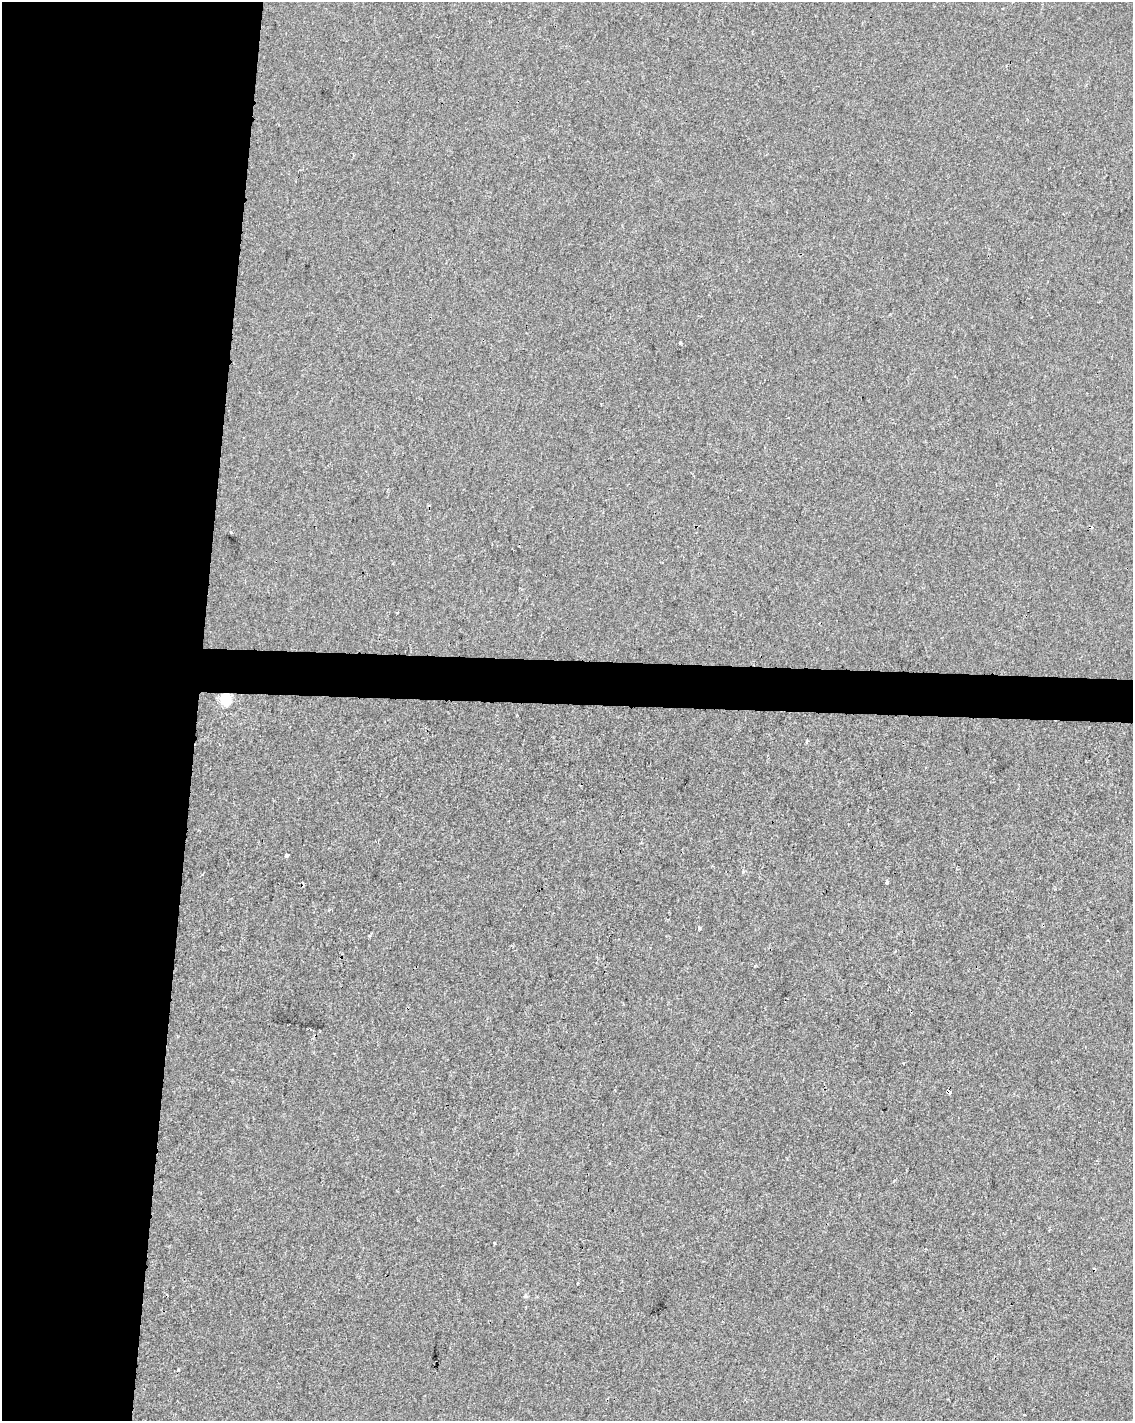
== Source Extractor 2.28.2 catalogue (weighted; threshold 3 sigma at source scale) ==
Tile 5 of 4 x 3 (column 1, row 2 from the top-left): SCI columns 7-1137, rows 1701-3119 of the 4529 x 4764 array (HDU 1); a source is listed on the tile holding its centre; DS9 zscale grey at full resolution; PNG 1135 x 1423 px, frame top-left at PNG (2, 2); no overlay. Shown black and unused: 20% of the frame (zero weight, under 2 of 3 exposures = <1% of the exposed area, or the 3 px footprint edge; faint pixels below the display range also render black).
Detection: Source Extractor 2.28.2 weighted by HDU 2 'WHT'; one run over the whole footprint, this tile lists its part. Background -3.05e-04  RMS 0.0042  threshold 0.0191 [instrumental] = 3 sigma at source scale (4.5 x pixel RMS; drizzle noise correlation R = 1.50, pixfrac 1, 0.0396/0.0396 arcsec/px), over >= 5 px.
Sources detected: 13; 3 cosmic-ray / hot-pixel residue — not listed; the other 10 listed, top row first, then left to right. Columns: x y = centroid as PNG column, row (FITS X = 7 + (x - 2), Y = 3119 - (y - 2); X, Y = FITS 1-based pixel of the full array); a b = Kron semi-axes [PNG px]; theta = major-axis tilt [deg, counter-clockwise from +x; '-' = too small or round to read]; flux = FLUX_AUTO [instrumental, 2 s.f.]
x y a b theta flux
680 343 3 3 - 0.63
231 532 3 3 - 1.4
225 699 6 5 - 36
807 742 3 3 - 1.5
286 855 4 3 - 1.6
743 872 5 4 - 0.67
886 882 4 3 - 2.7
699 928 4 3 - 2.2
948 1091 4 3 - 7.8
494 1243 3 3 - 0.94
Overlapping masked pixels (flux is a lower limit): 2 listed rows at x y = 225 699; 948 1091